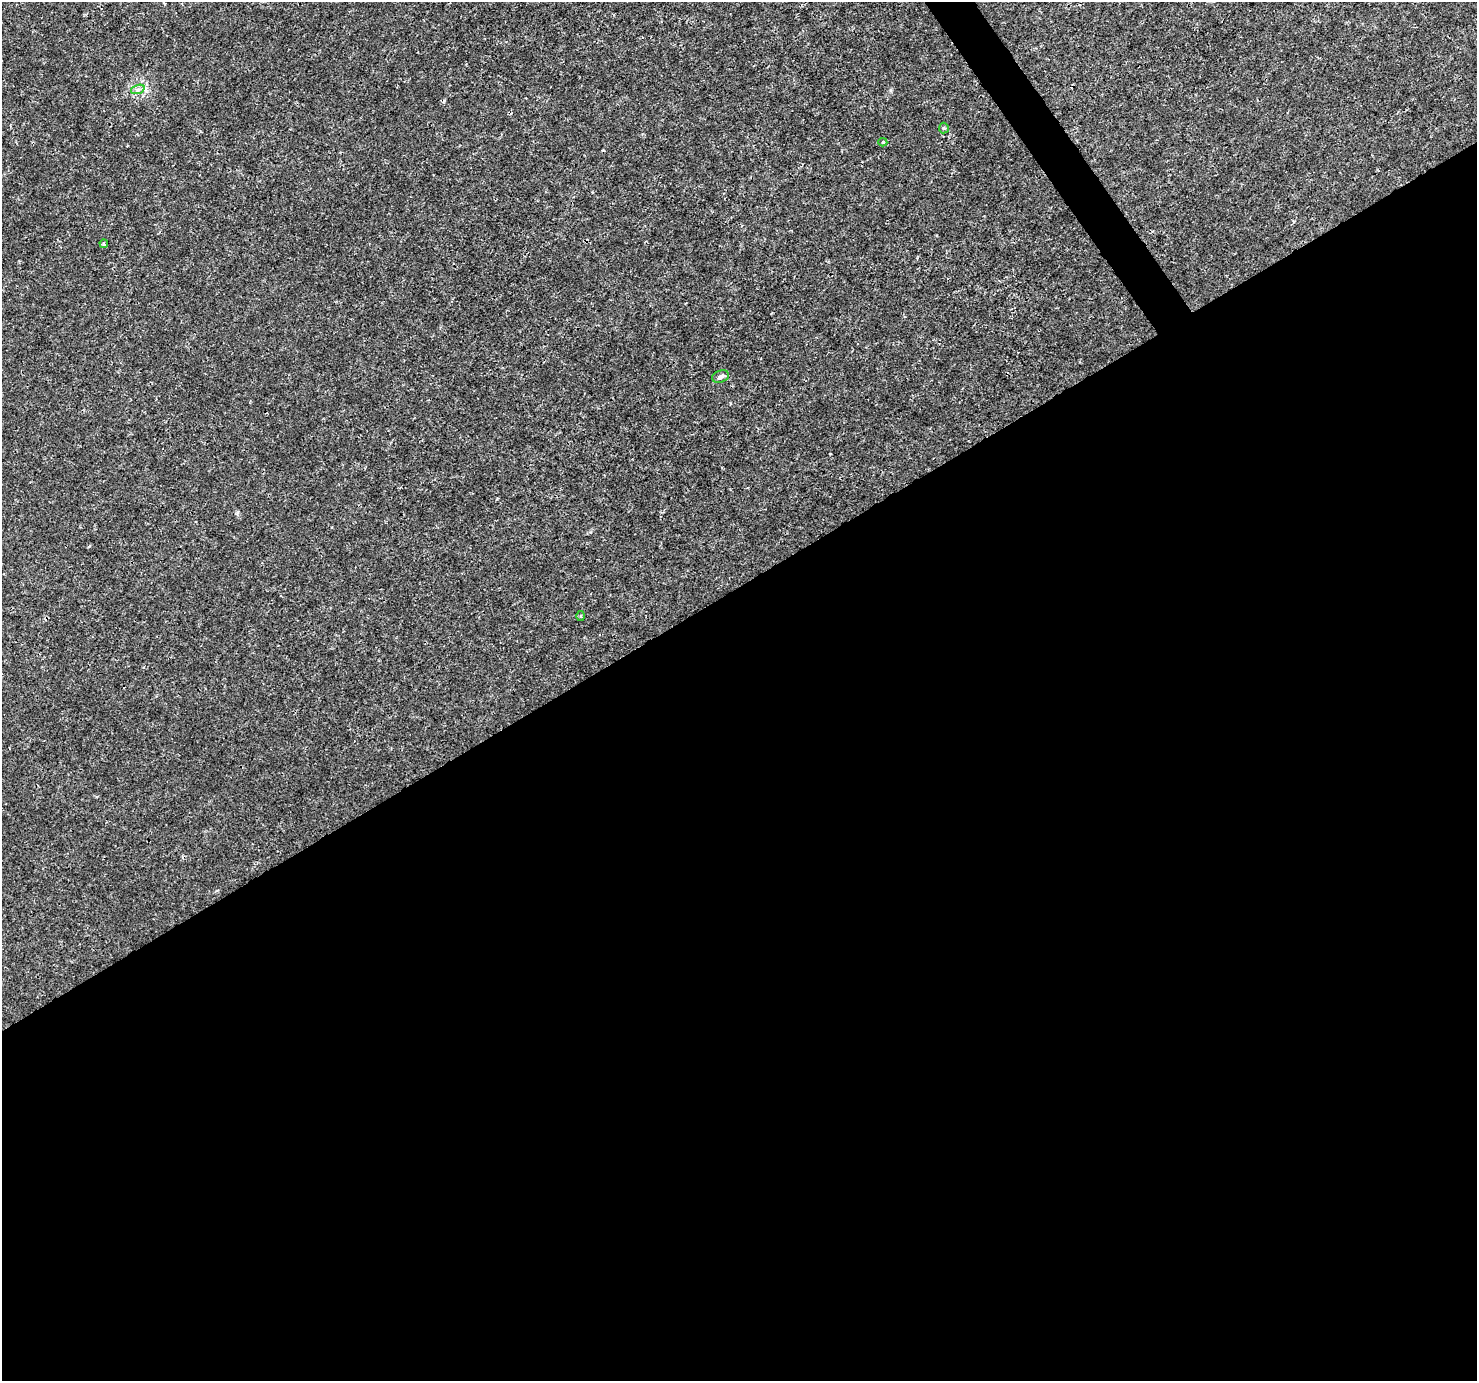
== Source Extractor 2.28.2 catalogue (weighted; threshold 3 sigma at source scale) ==
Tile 15 of 4 x 4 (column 3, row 4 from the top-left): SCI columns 2955-4429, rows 183-1561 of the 5904 x 5819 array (HDU 1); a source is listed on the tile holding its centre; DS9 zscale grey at full resolution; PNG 1479 x 1383 px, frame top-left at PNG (2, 2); each listed source drawn as its Kron ellipse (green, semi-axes under 4 px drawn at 4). Shown black and unused: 58% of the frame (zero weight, under 3 of 4 exposures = <1% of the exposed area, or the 3 px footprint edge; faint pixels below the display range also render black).
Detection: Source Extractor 2.28.2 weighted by HDU 2 'WHT'; one run over the whole footprint, this tile lists its part. Background 0.0025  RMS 0.0011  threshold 0.00494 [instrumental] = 3 sigma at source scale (4.5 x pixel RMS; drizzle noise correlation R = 1.50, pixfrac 1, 0.0396/0.0396 arcsec/px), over >= 5 px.
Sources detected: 7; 1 cosmic-ray / hot-pixel residue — neither listed nor drawn; the other 6 listed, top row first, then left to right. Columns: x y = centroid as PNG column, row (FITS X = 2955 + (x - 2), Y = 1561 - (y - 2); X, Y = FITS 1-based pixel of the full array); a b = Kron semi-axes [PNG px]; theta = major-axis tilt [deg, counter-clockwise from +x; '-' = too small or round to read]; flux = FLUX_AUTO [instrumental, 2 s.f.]
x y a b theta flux
138 89 7 4 19 0.26
944 128 5 5 - 0.15
883 142 4 4 - 0.18
104 244 4 4 - 0.22
720 377 9 6 17 0.41
581 616 5 3 - 0.12